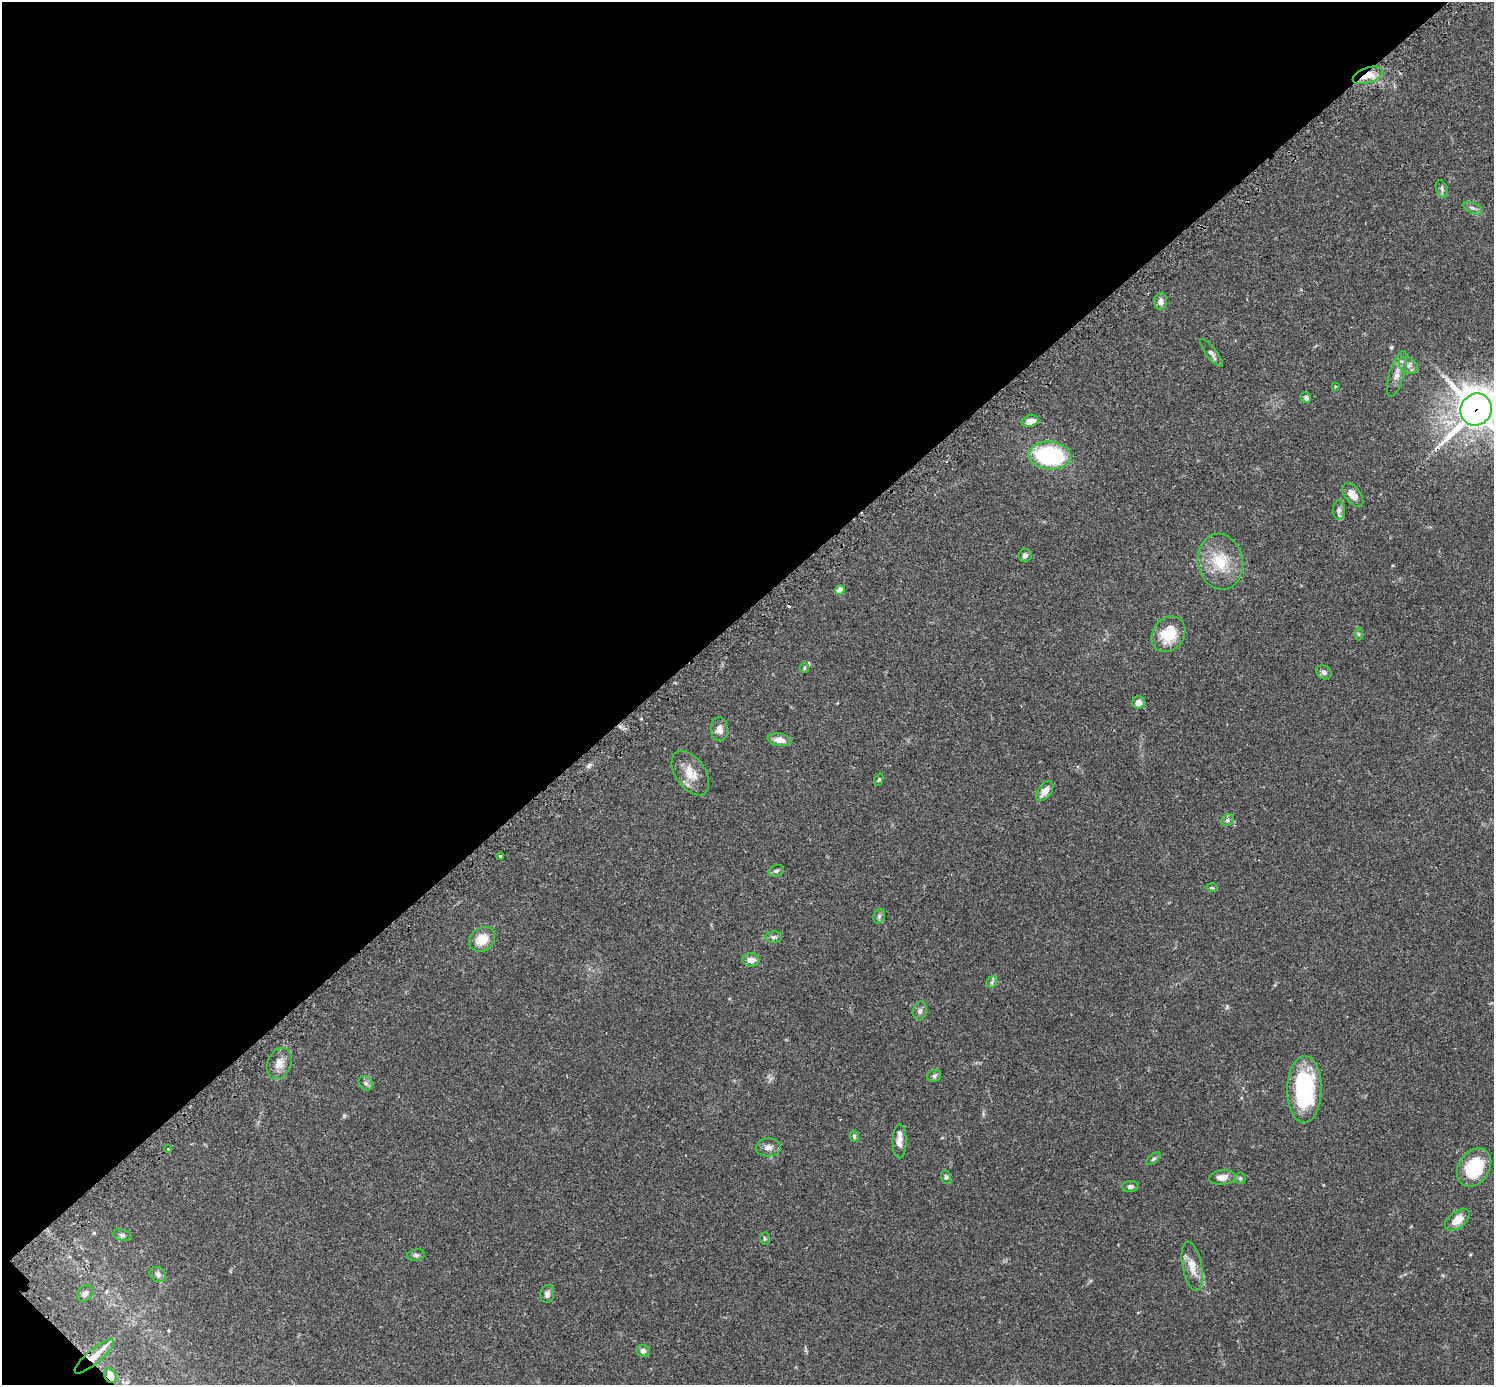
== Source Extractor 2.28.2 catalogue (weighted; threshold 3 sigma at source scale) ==
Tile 5 of 4 x 4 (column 1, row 2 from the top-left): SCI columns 41-1532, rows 2955-4337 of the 6041 x 6041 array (HDU 1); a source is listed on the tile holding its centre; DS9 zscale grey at full resolution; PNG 1496 x 1387 px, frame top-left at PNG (2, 2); each listed source drawn as its Kron ellipse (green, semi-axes under 4 px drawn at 4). Shown black and unused: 44% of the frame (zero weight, under 2 of 3 exposures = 2% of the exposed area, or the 3 px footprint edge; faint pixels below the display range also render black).
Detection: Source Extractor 2.28.2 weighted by HDU 2 'WHT'; one run over the whole footprint, this tile lists its part. Background 0.102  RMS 0.0058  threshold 0.0261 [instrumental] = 3 sigma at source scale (4.5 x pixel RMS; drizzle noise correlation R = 1.50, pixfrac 1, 0.05/0.05 arcsec/px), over >= 5 px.
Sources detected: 63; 1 cosmic-ray / hot-pixel residue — neither listed nor drawn; the other 62 listed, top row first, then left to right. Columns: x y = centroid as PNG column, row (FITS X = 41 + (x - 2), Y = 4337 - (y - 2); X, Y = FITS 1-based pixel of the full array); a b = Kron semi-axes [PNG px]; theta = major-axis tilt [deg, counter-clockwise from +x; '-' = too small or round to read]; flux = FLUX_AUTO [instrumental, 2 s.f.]
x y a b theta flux
1368 75 16 7 19 9.8
1442 189 9 5 -68 1.6
1473 208 10 5 -24 1.8
1161 302 8 6 85 3.1
1211 353 17 5 -52 1.9
1408 365 10 7 -34 2.9
1397 374 24 7 73 5
1335 386 3 3 - 0.54
1306 398 6 5 - 1.7
1476 410 16 15 - 1300
1030 421 8 6 15 5.4
1050 455 21 14 -5 60
1353 495 14 7 -51 5.3
1339 510 10 6 90 1.9
1025 556 7 6 - 1.9
1220 562 28 22 -79 20
840 590 5 4 - 8.3
1168 634 19 15 53 16
1358 634 6 4 -90 0.81
804 668 5 5 - 0.79
1324 672 8 6 -34 1.8
1139 702 6 6 - 4
719 729 12 8 -87 4
779 740 11 6 -10 5.2
690 773 25 15 -55 9.9
879 780 6 4 69 0.74
1045 791 11 6 52 5.4
1227 820 7 5 22 1.2
500 857 3 3 - 3.4
776 871 8 5 16 1.5
1212 888 6 4 -3 0.75
879 916 7 5 70 1.2
774 937 8 5 1 1.5
482 939 14 11 35 9.7
751 960 8 6 -2 3.8
992 982 6 5 - 1.2
920 1011 9 7 79 1.9
279 1063 16 11 65 5.6
934 1076 7 6 - 1.4
366 1083 8 6 -44 1.8
1304 1089 33 17 89 58
854 1136 6 4 -76 0.87
899 1141 17 7 90 4.5
768 1147 12 9 4 3
168 1149 4 2 - 0.62
1154 1159 8 4 41 1.2
1474 1167 21 15 56 29
946 1177 7 5 -73 1.1
1222 1177 13 7 5 5.2
1240 1178 5 5 - 0.93
1130 1187 8 5 5 1.8
1457 1220 14 8 37 8.1
122 1235 9 5 -14 1.4
765 1239 6 5 - 0.9
416 1255 9 5 9 1.4
1192 1266 25 9 -79 7.7
158 1274 9 7 -30 1.8
85 1293 9 7 48 2.2
547 1294 9 6 77 2
643 1351 6 6 - 1.9
94 1356 25 7 40 8.4
110 1375 8 6 -69 5.4
Overlapping masked pixels (flux is a lower limit): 4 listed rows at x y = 1368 75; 1476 410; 94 1356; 110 1375
Isophote crosses this tile's border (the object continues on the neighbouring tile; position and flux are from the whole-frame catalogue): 1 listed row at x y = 1476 410